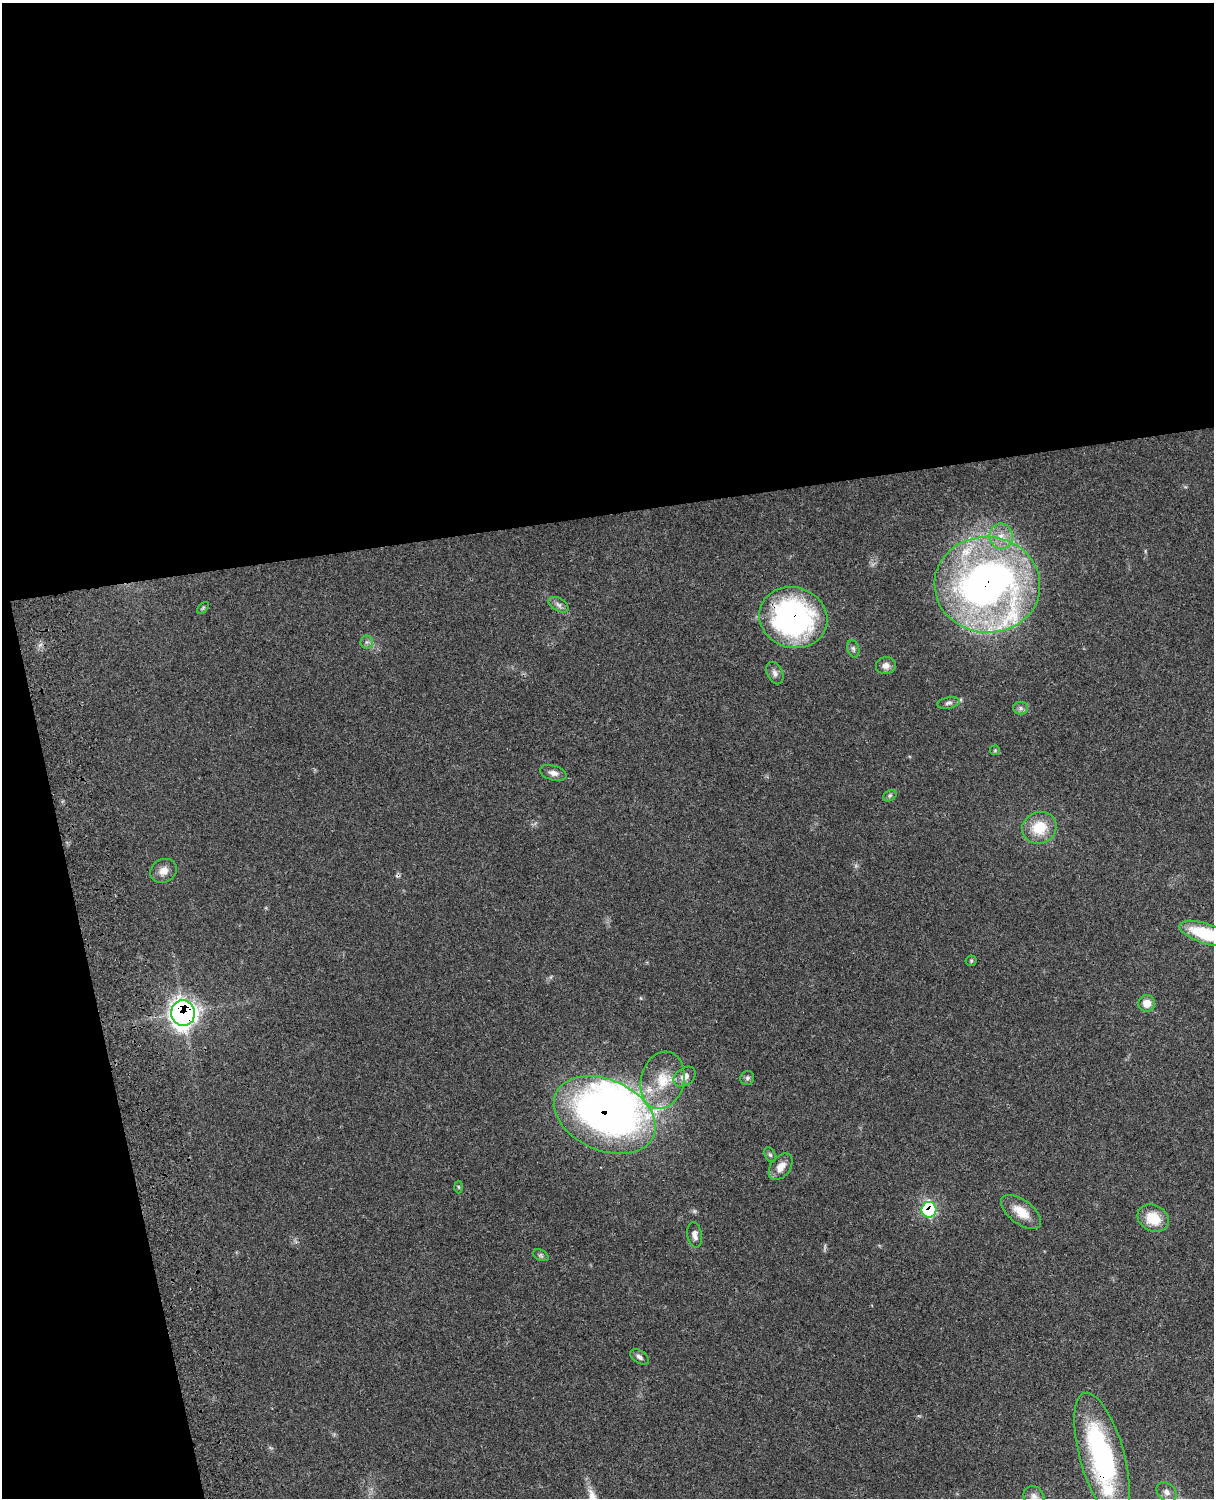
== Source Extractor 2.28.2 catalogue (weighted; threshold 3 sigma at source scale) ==
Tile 1 of 4 x 3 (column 1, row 1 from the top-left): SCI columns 122-1333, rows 3268-4763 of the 5088 x 4924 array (HDU 1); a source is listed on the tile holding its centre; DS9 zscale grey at full resolution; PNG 1216 x 1500 px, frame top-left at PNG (2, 3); each listed source drawn as its Kron ellipse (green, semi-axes under 4 px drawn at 4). Shown black and unused: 39% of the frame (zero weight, under 3 of 4 exposures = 6% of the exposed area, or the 3 px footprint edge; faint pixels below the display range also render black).
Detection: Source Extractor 2.28.2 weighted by HDU 2 'WHT'; one run over the whole footprint, this tile lists its part. Background 0.109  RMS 0.0066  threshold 0.0298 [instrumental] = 3 sigma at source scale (4.5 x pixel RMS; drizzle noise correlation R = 1.50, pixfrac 1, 0.05/0.05 arcsec/px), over >= 5 px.
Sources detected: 40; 1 inside a brighter object's white glare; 1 cosmic-ray / hot-pixel residue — neither listed nor drawn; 2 inside a brighter listed object's ellipse — not listed separately; the other 36 listed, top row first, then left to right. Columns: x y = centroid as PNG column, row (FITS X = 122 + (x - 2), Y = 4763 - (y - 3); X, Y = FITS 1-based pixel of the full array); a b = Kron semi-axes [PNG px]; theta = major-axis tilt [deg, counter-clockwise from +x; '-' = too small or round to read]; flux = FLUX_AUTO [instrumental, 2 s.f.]
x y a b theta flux
1001 536 13 11 -79 7.9
987 585 53 48 -4 390
559 605 11 6 -30 2.6
203 608 7 4 46 1
793 618 34 30 -17 160
367 642 6 6 - 1.9
853 649 9 5 -74 1.7
886 665 10 8 7 3.9
775 673 12 7 -65 2.9
948 703 11 5 10 2.3
1020 708 7 6 - 1.9
995 750 5 5 - 0.8
553 773 14 7 -16 3.6
890 796 7 5 30 1.3
1039 828 17 15 23 18
163 871 14 11 27 5.8
1206 934 27 10 -18 36
971 961 5 5 - 0.96
1147 1003 8 8 - 7.8
183 1013 13 12 - 380
685 1077 12 8 37 5.7
747 1078 7 7 - 1.6
663 1080 29 21 77 24
605 1115 53 35 -24 390
770 1155 8 5 -62 1.5
781 1167 15 9 53 6.9
459 1187 6 4 -88 0.85
929 1210 8 7 - 74
1021 1212 23 12 -38 12
1153 1218 16 13 -27 17
695 1235 13 7 -81 3.8
541 1255 8 5 -24 1.4
639 1357 10 6 -33 2.3
1102 1456 65 22 -74 120
1166 1492 11 8 -44 4
1034 1496 11 9 -49 3.8
Overlapping masked pixels (flux is a lower limit): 6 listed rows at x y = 987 585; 793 618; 183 1013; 605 1115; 929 1210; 1102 1456
Isophote crosses this tile's border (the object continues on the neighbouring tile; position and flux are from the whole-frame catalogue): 2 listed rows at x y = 1206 934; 1034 1496